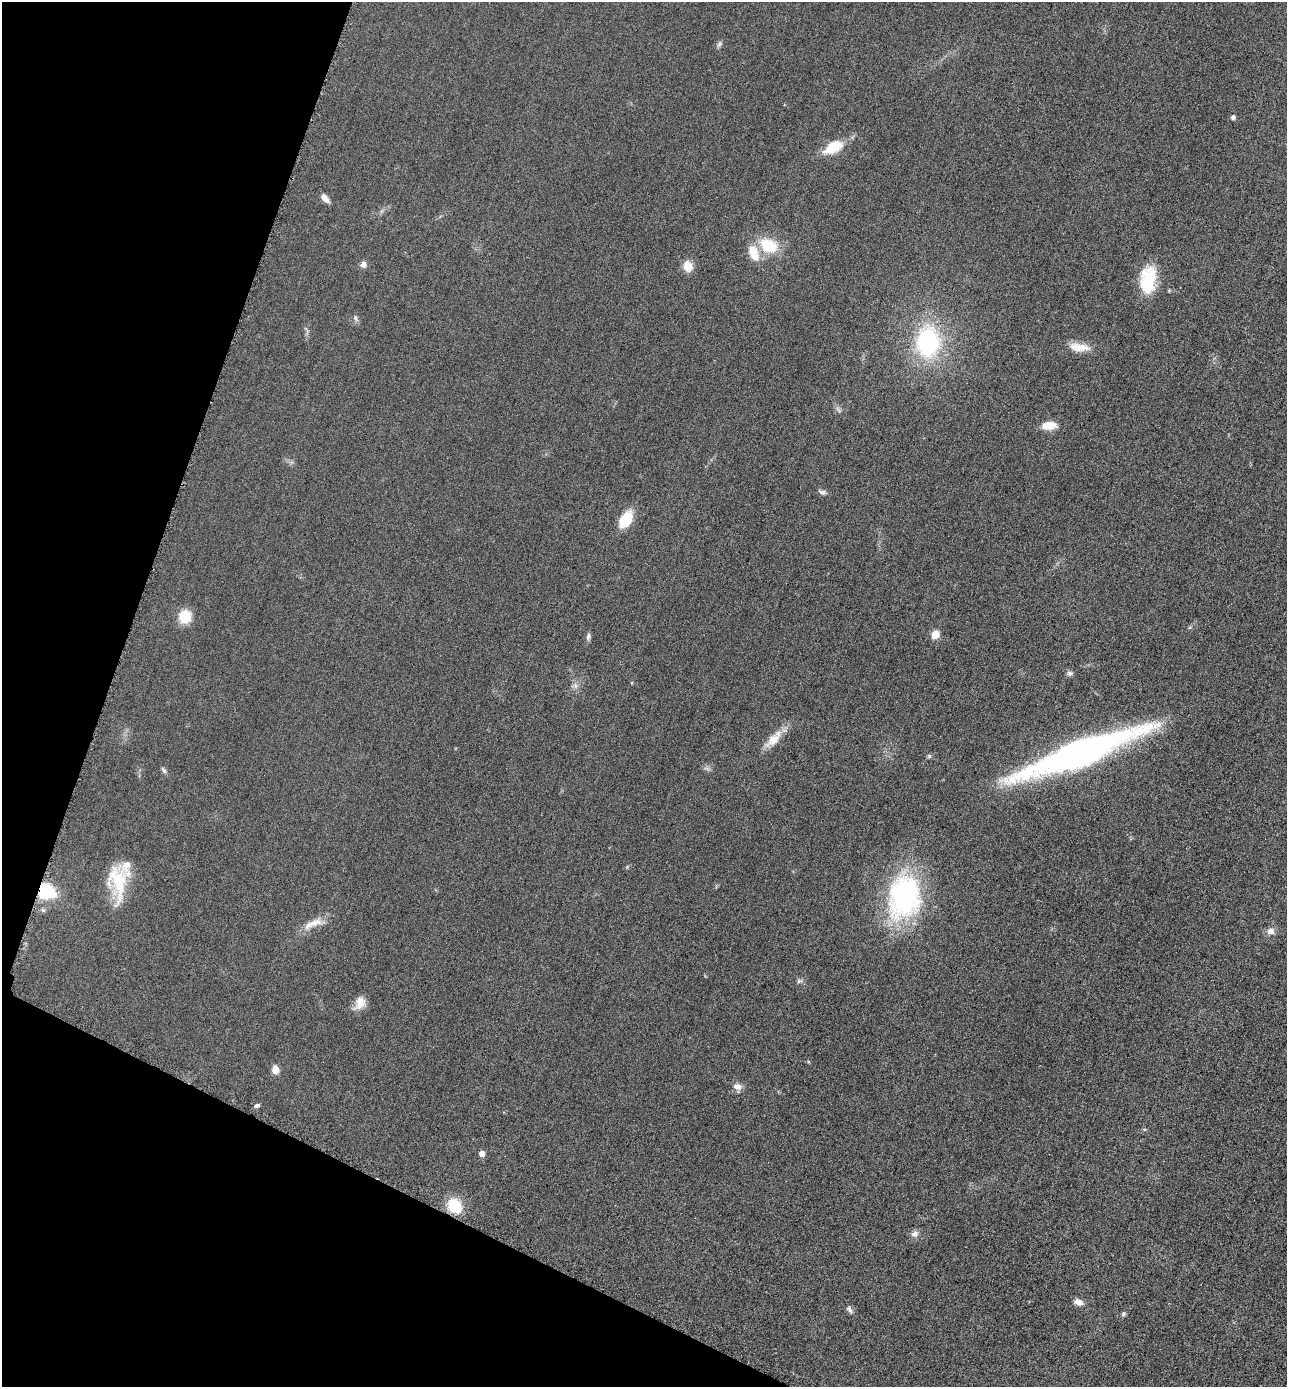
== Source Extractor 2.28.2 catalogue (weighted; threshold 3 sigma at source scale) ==
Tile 9 of 4 x 4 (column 1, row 3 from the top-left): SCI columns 294-1578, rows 1399-2783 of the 5584 x 5572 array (HDU 1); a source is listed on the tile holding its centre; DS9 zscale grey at full resolution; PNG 1289 x 1389 px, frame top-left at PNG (2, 2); no overlay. Shown black and unused: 19% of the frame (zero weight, under 3 of 6 exposures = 2% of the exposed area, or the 3 px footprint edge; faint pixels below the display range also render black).
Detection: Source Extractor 2.28.2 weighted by HDU 2 'WHT'; one run over the whole footprint, this tile lists its part. Background 0.0494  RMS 0.0096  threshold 0.0393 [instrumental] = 3 sigma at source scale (4.09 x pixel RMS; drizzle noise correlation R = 1.36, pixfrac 0.8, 0.05/0.05 arcsec/px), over >= 5 px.
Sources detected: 46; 1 inside a brighter listed object's ellipse — not listed separately; the other 45 listed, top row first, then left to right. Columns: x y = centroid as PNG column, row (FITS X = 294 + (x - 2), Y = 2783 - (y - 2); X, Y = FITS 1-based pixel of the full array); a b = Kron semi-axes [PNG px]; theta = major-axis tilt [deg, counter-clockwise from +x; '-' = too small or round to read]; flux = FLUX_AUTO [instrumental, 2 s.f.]
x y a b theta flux
719 44 10 5 71 2.1
1233 117 5 4 - 2.8
833 147 22 12 29 24
325 198 10 6 -45 6.2
768 245 21 15 -27 31
753 253 22 11 -69 17
363 264 8 8 - 3.9
688 266 13 11 -64 11
1148 281 29 15 79 46
355 318 9 6 -70 2.7
928 342 36 27 89 98
1079 347 28 10 -6 13
838 409 10 5 -55 2.4
1049 426 15 8 6 14
822 492 10 6 -17 2.7
625 520 18 10 56 27
185 617 12 11 - 23
935 635 5 5 - 24
588 637 10 5 84 2.6
1070 673 8 7 - 2.3
575 686 8 6 -70 3.2
773 740 26 12 45 15
1080 752 103 18 21 450
929 756 6 6 - 1.4
707 768 7 4 -19 2
164 770 10 5 -53 2.1
627 867 6 4 47 1
118 882 43 22 -90 43
45 891 12 10 -21 65
904 897 54 38 80 140
43 910 6 5 - 1.6
310 924 34 9 28 13
1270 931 10 9 - 5
799 981 9 5 19 2.1
360 1003 18 11 60 9.8
275 1070 8 6 -78 8.4
737 1087 11 8 -12 5.6
257 1106 7 5 17 2.1
1144 1129 6 3 -18 1
482 1154 5 5 - 6.3
454 1206 16 13 -53 28
915 1234 10 8 28 4.3
1078 1302 10 7 -25 5.4
849 1309 12 6 -55 3
1123 1314 6 5 - 1.6
Overlapping masked pixels (flux is a lower limit): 1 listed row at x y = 45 891